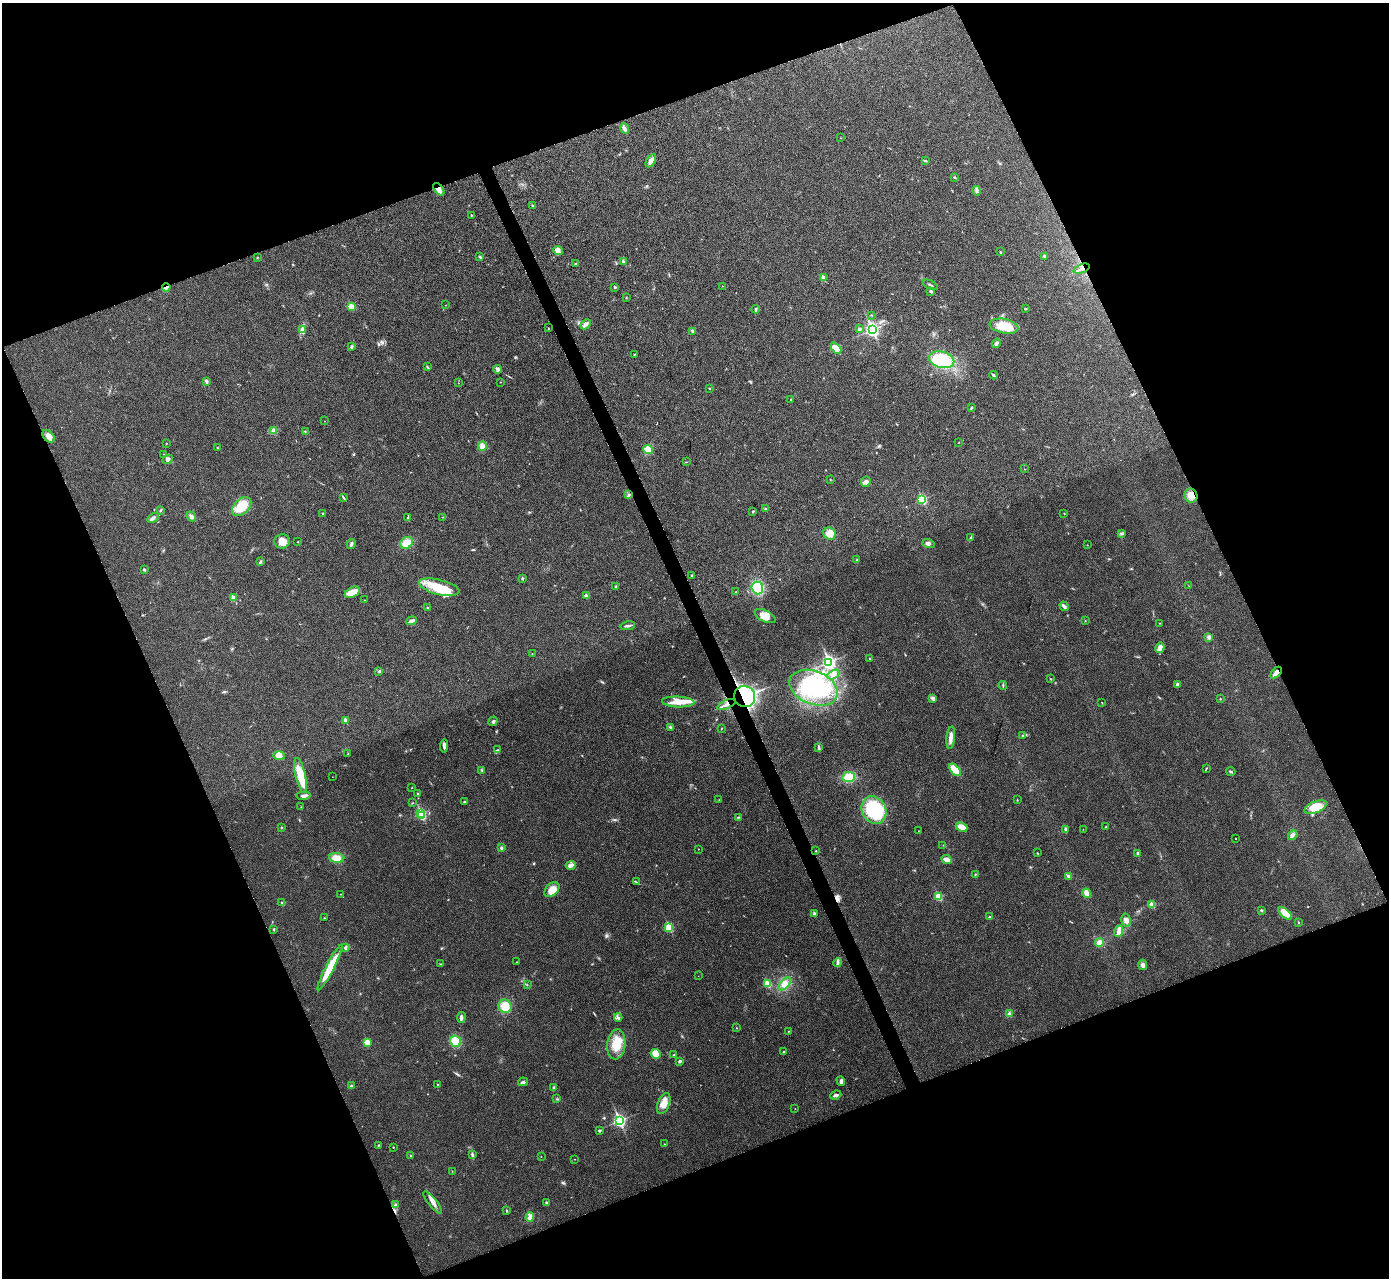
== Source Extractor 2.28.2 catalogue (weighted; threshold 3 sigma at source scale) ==
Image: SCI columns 6-5551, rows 159-5260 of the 5559 x 5548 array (HDU 1 of 3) = the unmasked area's bounding box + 8 px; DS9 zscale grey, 4 x 4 block average (1 PNG px = mean of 4 x 4 image px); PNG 1391 x 1280 px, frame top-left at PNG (2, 3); each listed source drawn as its Kron ellipse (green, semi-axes under 4 px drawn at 4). Shown black and unused: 43% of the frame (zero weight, under 3 of 4 exposures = <1% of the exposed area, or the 3 px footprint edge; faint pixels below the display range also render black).
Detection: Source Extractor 2.28.2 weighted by HDU 2 'WHT'. Background 0.0293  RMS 0.0061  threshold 0.0273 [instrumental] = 3 sigma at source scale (4.5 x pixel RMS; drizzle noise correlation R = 1.50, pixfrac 1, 0.05/0.05 arcsec/px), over >= 5 px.
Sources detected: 263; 1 too faint to see at this stretch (4 x 4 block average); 3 inside a brighter object's white glare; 1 cosmic-ray / hot-pixel residue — neither listed nor drawn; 3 coinciding with a brighter row at this scale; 13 inside a brighter listed object's ellipse — not listed separately; the other 242 listed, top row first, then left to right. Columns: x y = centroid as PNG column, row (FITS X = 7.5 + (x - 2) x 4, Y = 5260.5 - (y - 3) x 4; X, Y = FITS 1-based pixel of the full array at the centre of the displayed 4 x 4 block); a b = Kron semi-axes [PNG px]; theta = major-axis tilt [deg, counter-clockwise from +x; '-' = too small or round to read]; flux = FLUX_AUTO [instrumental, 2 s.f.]
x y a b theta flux
625 128 5 3 - 9.8
841 138 2 2 - 0.84
651 161 7 3 58 23
925 161 3 2 - 1.8
955 178 2 2 - 2.3
439 189 7 4 -52 21
977 191 5 2 - 6.5
533 206 3 2 - 5.6
471 215 2 2 - 3.9
558 251 5 4 - 10
1000 252 2 2 - 5.8
1045 256 2 2 - 6.8
257 257 2 2 - 1.7
480 257 3 2 - 3.5
623 262 3 2 - 6.4
575 264 3 2 - 3.3
1082 269 8 2 21 10
823 278 2 2 - 45
930 285 8 2 -27 4.3
723 286 2 2 - 1.3
166 287 4 2 - 16
615 287 2 2 - 9.5
931 291 3 2 - 6.2
626 297 2 2 - 1.6
446 305 2 2 - 0.86
351 307 2 2 - 110
756 309 4 2 - 3.6
1025 309 3 2 - 3.2
871 315 2 2 - 1.2
585 324 6 3 42 13
1004 326 14 7 -10 76
548 328 2 2 - 1.4
303 329 3 2 - 4.3
859 329 3 3 - 5.3
872 330 3 2 - 880
693 331 4 2 - 4.6
996 343 5 3 - 11
352 347 3 3 - 5.1
836 348 6 4 -48 50
635 354 3 2 - 2.6
942 360 13 8 -14 160
427 367 4 2 - 3.4
498 369 4 4 - 7.9
993 375 4 2 - 4.3
206 381 3 3 - 5.2
500 382 2 2 - 0.72
458 383 2 2 - 0.96
709 388 2 2 - 2.1
791 400 3 2 - 2.9
971 408 3 2 - 3.6
324 421 2 2 - 0.98
273 431 3 2 - 5.3
305 431 2 2 - 1.2
48 436 7 5 -48 21
166 443 2 2 - 1.6
959 443 2 2 - 0.95
482 446 5 3 - 11
217 447 2 2 - 1.2
648 449 4 3 - 44
164 454 2 2 - 0.83
168 459 6 4 26 11
687 462 2 2 - 1.2
1025 469 2 2 - 1.2
830 480 2 2 - 1.4
866 482 5 4 - 12
629 495 3 2 - 4.2
1191 496 7 6 - 25
344 498 4 2 - 3.8
922 499 2 2 - 260
242 507 11 7 43 75
766 509 3 2 - 3.5
160 510 3 2 - 3.1
753 511 3 2 - 2.6
323 513 3 2 - 2.8
1064 513 2 2 - 1.7
191 517 5 3 - 12
408 517 4 2 - 4.2
443 517 2 2 - 0.9
153 518 6 3 28 9.2
1121 533 3 2 - 3.7
829 534 6 6 - 23
971 538 3 2 - 3.4
282 541 8 7 - 29
298 542 2 2 - 1.6
406 543 7 5 30 45
928 543 6 3 -17 11
351 544 5 3 - 7.9
1087 545 2 2 - 1.1
856 560 2 2 - 3
260 562 4 2 - 4.8
144 570 2 2 - 13
692 575 2 2 - 2.4
522 578 2 2 - 13
616 586 3 3 - 5.8
1189 586 2 2 - 0.85
439 587 20 7 -14 100
757 588 6 6 - 120
352 592 8 5 28 42
736 592 2 2 - 1.6
586 596 4 3 - 8.6
233 598 3 2 - 16
364 600 2 2 - 1.2
1064 606 5 3 - 7
427 608 2 2 - 4.6
765 616 11 5 -26 36
411 621 6 2 20 13
1085 621 3 2 - 1.5
1159 623 2 2 - 1.1
627 626 8 2 8 8.5
1209 637 4 3 - 8.6
1160 648 5 3 - 28
532 654 2 2 - 0.97
869 659 2 2 - 2
829 662 3 2 - 770
379 671 3 2 - 3.9
1276 673 7 3 48 21
833 675 6 3 30 9.4
1050 679 2 2 - 1.5
1177 684 3 2 - 4.8
1003 686 4 2 - 4.2
813 688 25 16 -22 200
745 696 11 10 - 480
933 698 4 3 - 6.3
1220 699 2 2 - 4.2
678 702 16 5 -3 40
1102 703 3 2 - 1.8
726 704 10 2 23 15
346 720 2 2 - 29
493 721 5 3 - 5.1
670 727 2 2 - 6.4
721 728 2 2 - 1.5
1022 735 3 2 - 2.5
951 738 11 3 84 20
444 746 7 3 85 9.8
819 748 3 2 - 4.3
498 750 3 2 - 4.3
348 754 2 2 - 2.1
279 756 6 4 -2 19
1206 769 3 2 - 1.6
482 770 2 2 - 2.2
955 770 7 4 -47 72
1231 771 4 2 - 4.5
301 775 18 5 -77 97
332 777 2 2 - 0.64
849 777 6 5 - 50
412 788 2 2 - 1.4
418 794 2 2 - 1.9
303 796 7 3 6 10
719 800 2 2 - 0.88
1017 800 3 2 - 1.7
464 802 2 2 - 3.8
413 803 2 2 - 1.7
301 807 2 2 - 1.2
1315 807 12 5 23 63
874 810 14 12 -61 250
421 813 2 2 - 310
421 816 2 2 - 86
738 817 2 2 - 1.7
281 827 2 2 - 1.6
961 827 6 4 -25 24
1106 827 2 2 - 2.8
1066 829 3 3 - 9.2
1083 829 2 2 - 0.84
918 831 2 2 - 0.81
1293 835 5 3 - 8
1235 838 2 2 - 1.8
943 845 2 2 - 1.1
501 848 3 2 - 6.9
698 849 2 2 - 1.1
816 851 2 2 - 2.1
1037 853 2 2 - 1.8
1137 853 3 2 - 4.5
337 858 7 5 -4 29
946 860 6 4 -26 17
571 865 5 3 - 16
975 874 2 2 - 1.8
1068 876 3 3 - 5
636 882 2 2 - 2.5
552 890 9 6 46 39
1087 893 5 4 - 18
341 894 2 2 - 1.3
938 897 2 2 - 140
282 903 2 2 - 2.7
1152 905 2 2 - 76
1261 910 3 2 - 4.3
1285 913 8 4 -40 52
814 914 2 2 - 21
990 917 3 2 - 3.9
324 918 2 2 - 1.1
1126 920 6 4 -75 18
1298 923 2 2 - 7.3
669 927 2 2 - 180
274 929 3 2 - 3.9
1119 931 6 4 70 17
1100 942 4 4 - 17
345 947 3 3 - 5
517 962 2 2 - 2.2
838 963 4 3 - 7.4
440 964 3 2 - 1.7
1143 965 5 3 - 11
330 968 25 4 63 100
698 976 2 2 - 1.1
767 984 2 2 - 140
785 984 8 4 49 19
527 985 2 2 - 1.6
505 1006 7 6 - 52
1009 1013 3 3 - 5.7
461 1017 5 3 - 11
618 1017 4 2 - 5.1
737 1028 2 2 - 1.3
788 1031 2 2 - 1
456 1041 6 5 - 60
367 1042 2 2 - 88
616 1044 15 9 84 69
783 1052 2 2 - 2.4
656 1054 5 4 - 42
674 1055 2 2 - 1.8
680 1061 3 2 - 6.1
841 1081 5 3 - 7.4
523 1082 5 2 - 5.7
437 1084 2 2 - 1.3
351 1086 3 2 - 4.3
554 1088 3 2 - 5.2
836 1095 6 2 21 7.8
557 1099 3 2 - 2.2
664 1104 11 6 69 32
795 1108 2 2 - 0.84
619 1121 3 2 - 670
600 1130 3 2 - 4.3
664 1144 2 2 - 1.2
378 1145 2 2 - 2.9
393 1147 2 2 - 2.4
472 1155 3 3 - 4.7
411 1156 2 2 - 1.5
541 1156 2 2 - 1.1
575 1159 2 2 - 0.89
452 1171 2 2 - 1.1
433 1202 14 3 -52 18
546 1203 2 2 - 6.4
395 1205 3 2 - 4.2
506 1211 2 2 - 1.3
530 1217 5 4 - 12
Overlapping masked pixels (flux is a lower limit): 6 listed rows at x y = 439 189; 1082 269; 166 287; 1276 673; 745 696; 726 704
Diffuse or blended objects may show on this block-average render without a row.